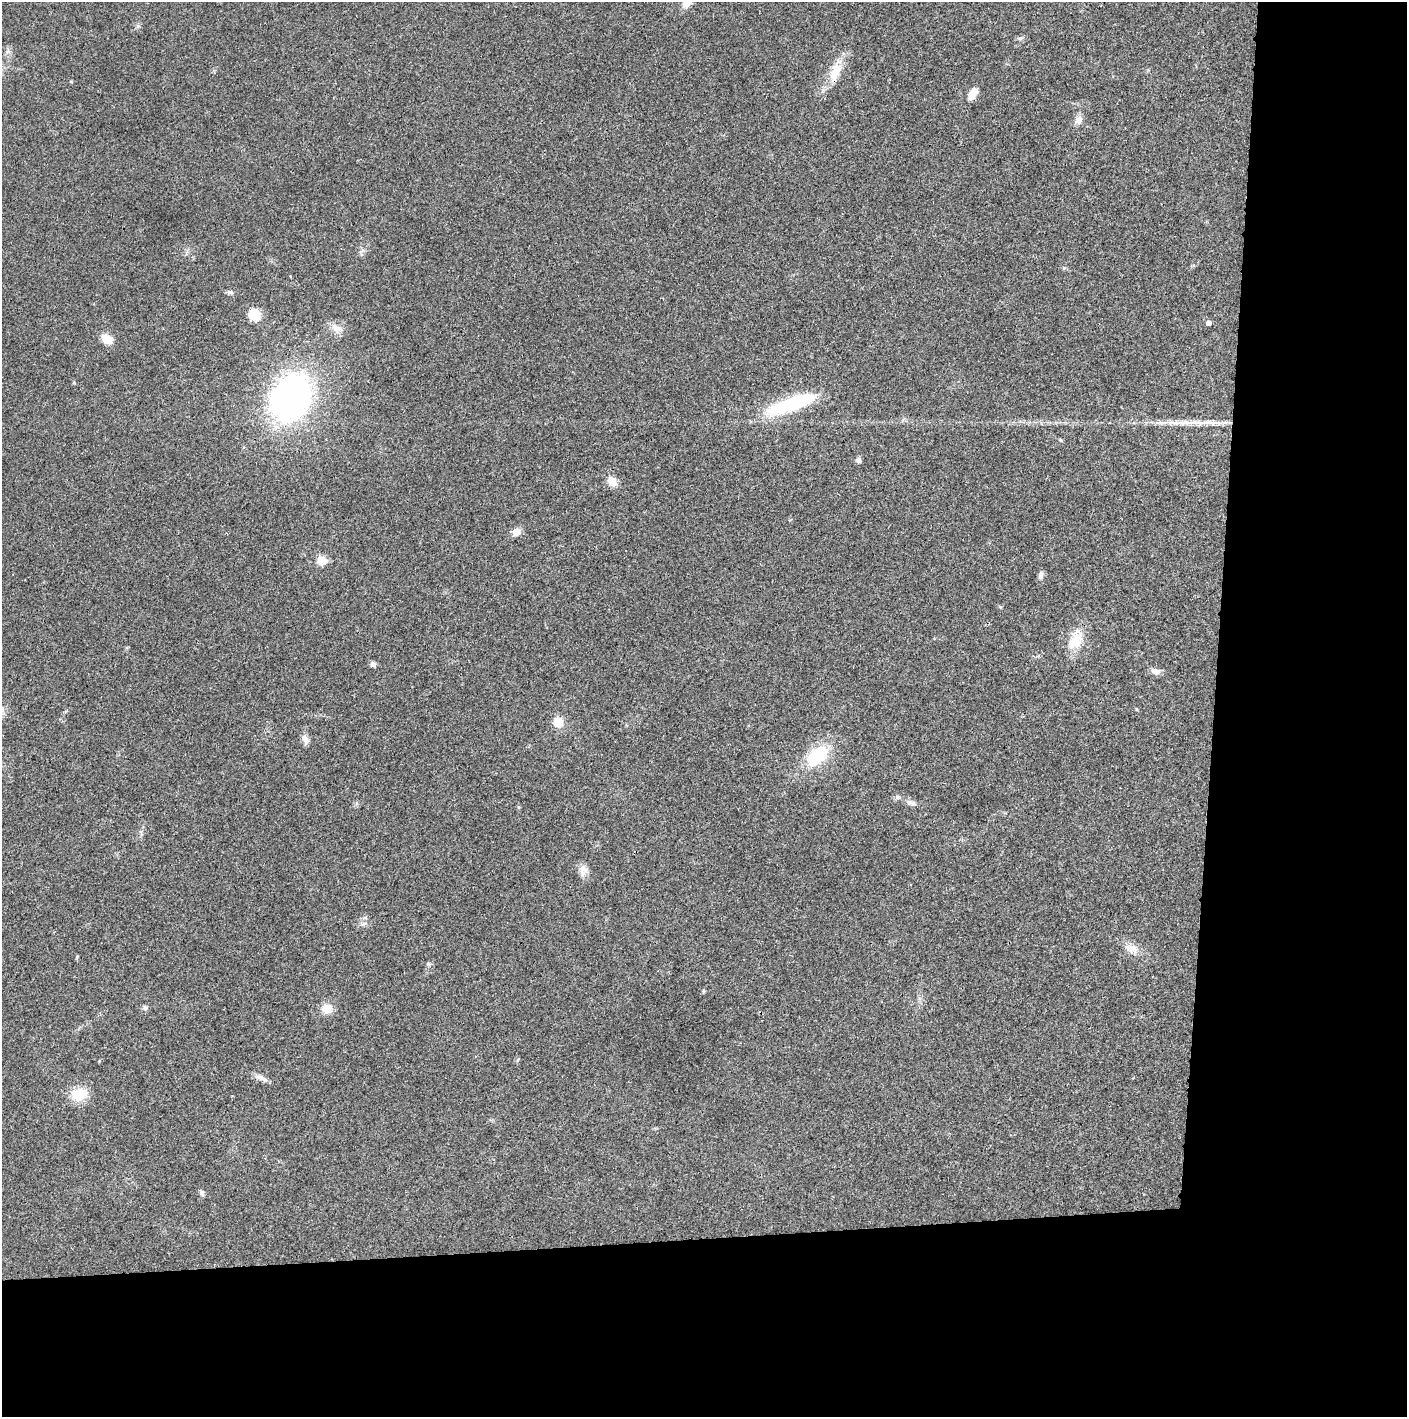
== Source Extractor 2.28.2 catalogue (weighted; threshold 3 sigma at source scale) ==
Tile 9 of 3 x 3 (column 3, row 3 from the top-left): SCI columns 2814-4218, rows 2-1416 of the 4219 x 4245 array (HDU 1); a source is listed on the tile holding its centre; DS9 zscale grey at full resolution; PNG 1409 x 1419 px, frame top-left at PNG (2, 2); no overlay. Shown black and unused: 24% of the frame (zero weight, under 3 of 4 exposures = <1% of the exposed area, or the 3 px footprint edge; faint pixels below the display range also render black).
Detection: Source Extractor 2.28.2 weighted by HDU 2 'WHT'; one run over the whole footprint, this tile lists its part. Background 0.0195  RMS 0.0041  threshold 0.0186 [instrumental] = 3 sigma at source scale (4.5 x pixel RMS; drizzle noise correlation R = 1.50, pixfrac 1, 0.05/0.05 arcsec/px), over >= 5 px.
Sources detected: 38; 1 inside a brighter listed object's ellipse — not listed separately; the other 37 listed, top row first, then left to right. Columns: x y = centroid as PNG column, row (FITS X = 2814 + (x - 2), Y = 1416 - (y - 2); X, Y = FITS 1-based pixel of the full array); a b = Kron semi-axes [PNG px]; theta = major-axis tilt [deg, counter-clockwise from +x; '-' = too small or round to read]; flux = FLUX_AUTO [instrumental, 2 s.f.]
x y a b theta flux
687 2 17 10 52 4.3
1020 38 8 5 9 0.97
835 72 31 13 67 8.8
71 82 5 3 - 0.39
973 93 15 8 57 3.8
1079 120 11 9 71 2.5
230 292 9 5 -16 0.98
254 315 14 12 -52 6.1
1208 323 5 4 - 1.6
107 339 13 9 -33 4.8
291 398 47 35 60 120
790 404 63 15 19 31
1208 422 41 6 -1 6.9
1060 440 5 4 - 0.52
858 460 6 6 - 1.3
612 481 13 9 -50 3.8
516 532 10 9 - 2.7
321 561 6 5 - 13
1041 575 11 6 83 1.4
1075 640 28 17 67 9.3
373 664 7 6 - 1.2
1155 671 12 7 -10 2.3
1136 709 5 3 - 0.36
558 722 10 10 - 5.6
305 739 13 7 -56 2.1
817 756 23 14 39 22
898 797 7 5 -22 0.93
910 803 14 6 -22 1.8
583 869 14 11 -15 2.8
363 924 9 6 11 1.4
1132 948 18 11 -19 4.2
703 991 6 4 89 0.44
145 1008 7 6 - 1.1
326 1009 15 12 -16 4
261 1078 18 6 -23 2.3
79 1094 15 12 14 10
202 1193 8 5 -73 0.94
Isophote crosses this tile's border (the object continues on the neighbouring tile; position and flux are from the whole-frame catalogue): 1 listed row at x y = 687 2
Unlisted compact peaks at least as high as the median listed source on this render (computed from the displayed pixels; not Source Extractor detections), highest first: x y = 77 957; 428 964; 74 383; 138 26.